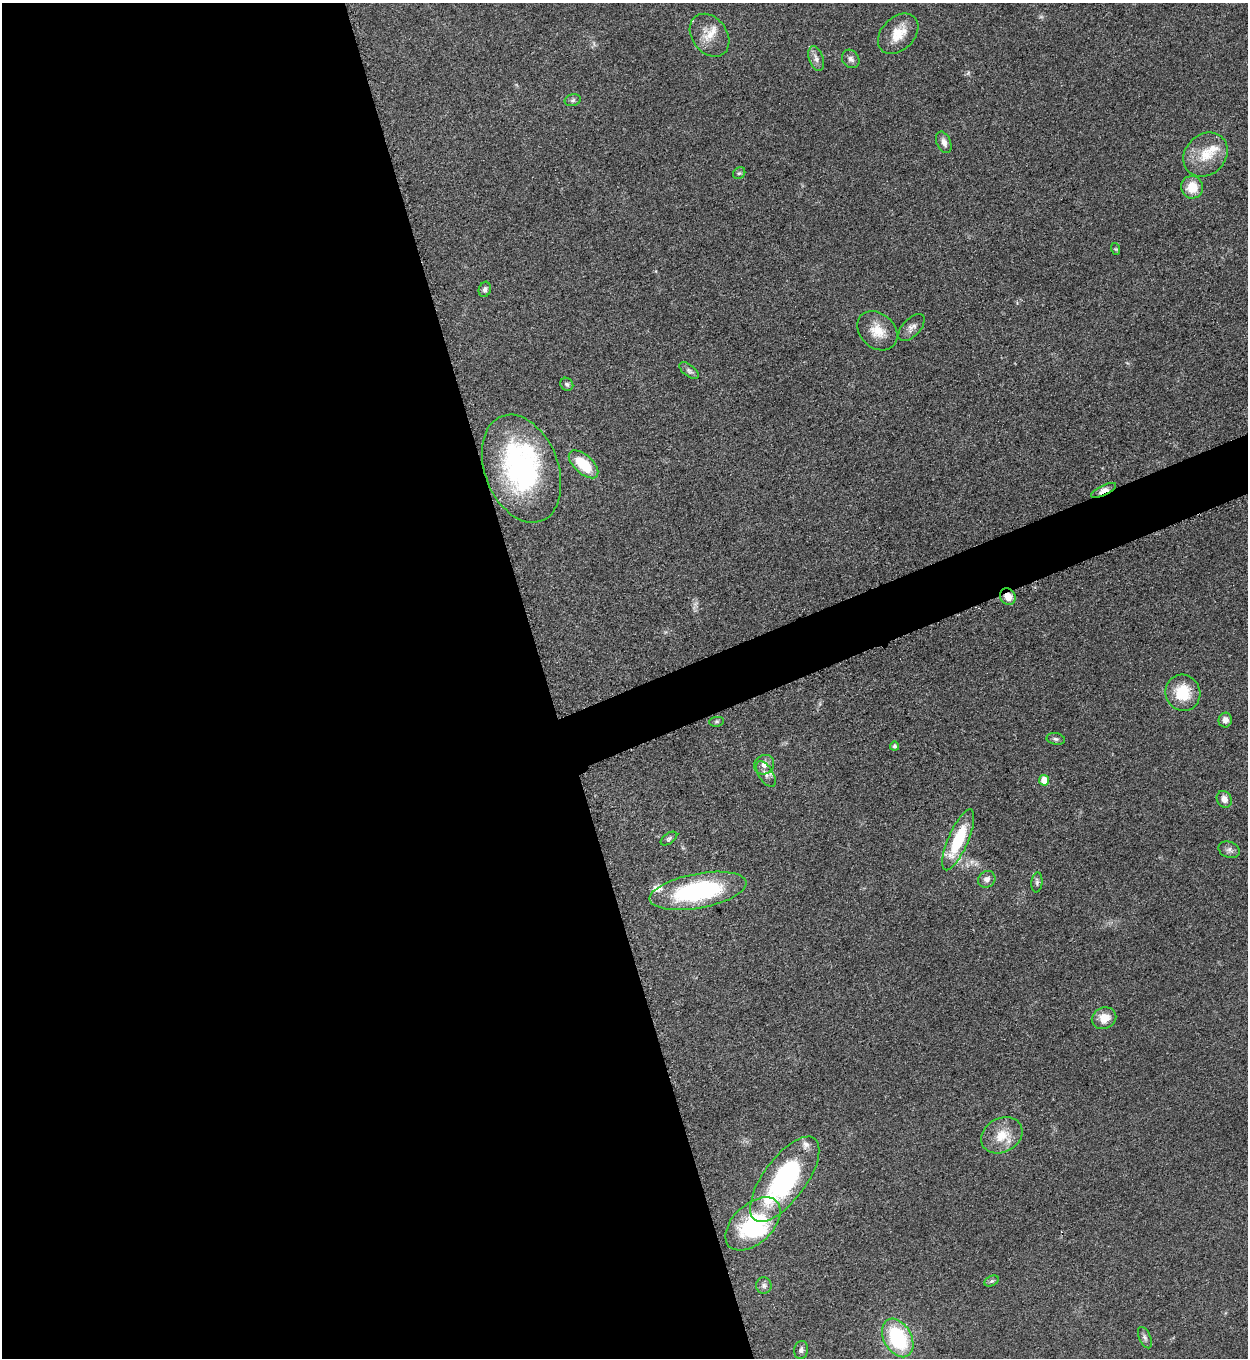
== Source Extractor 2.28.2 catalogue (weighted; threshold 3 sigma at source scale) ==
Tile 9 of 4 x 4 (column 1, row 3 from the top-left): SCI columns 286-1531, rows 1366-2721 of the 5428 x 5440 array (HDU 1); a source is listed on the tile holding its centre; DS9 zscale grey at full resolution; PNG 1250 x 1360 px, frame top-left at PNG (2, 3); each listed source drawn as its Kron ellipse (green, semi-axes under 4 px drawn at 4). Shown black and unused: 46% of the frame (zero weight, under 3 of 5 exposures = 1% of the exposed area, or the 3 px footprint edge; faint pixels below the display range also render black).
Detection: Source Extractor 2.28.2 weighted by HDU 2 'WHT'; one run over the whole footprint, this tile lists its part. Background 0.0619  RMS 0.0057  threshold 0.0258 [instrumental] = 3 sigma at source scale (4.5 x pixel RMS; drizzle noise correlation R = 1.50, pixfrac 1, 0.05/0.05 arcsec/px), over >= 5 px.
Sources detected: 51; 1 too faint to see at this stretch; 2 inside a brighter object's white glare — neither listed nor drawn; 5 inside a brighter listed object's ellipse — not listed separately; the other 43 listed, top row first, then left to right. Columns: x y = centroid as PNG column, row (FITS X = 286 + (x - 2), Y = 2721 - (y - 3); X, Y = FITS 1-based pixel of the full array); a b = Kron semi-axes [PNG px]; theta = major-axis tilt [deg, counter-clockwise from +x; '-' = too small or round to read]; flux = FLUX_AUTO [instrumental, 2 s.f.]
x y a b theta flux
898 34 23 16 45 12
710 35 23 17 -53 11
816 59 13 7 -70 3.1
851 59 10 8 -52 2.4
573 100 8 6 17 1.4
944 142 11 7 -67 3.4
1205 155 24 20 43 15
739 173 6 5 - 1.1
1192 187 11 11 - 11
1116 249 6 4 -71 0.69
485 289 8 6 72 1.8
912 327 17 8 46 3.5
877 331 22 17 -42 11
689 370 11 6 -37 2
567 384 7 6 - 1.4
583 464 18 9 -42 21
521 469 56 36 -69 100
1103 490 14 5 25 4.5
1008 597 8 7 - 6.2
1183 693 18 17 - 19
1225 720 7 6 - 3.2
716 722 7 5 6 1.1
1056 739 9 6 -11 1.5
895 746 4 4 - 1.2
764 765 10 9 - 3.8
766 774 14 7 -59 3.2
1044 780 5 5 - 8.4
1224 799 9 7 -61 4
669 839 9 5 34 1.4
958 840 33 10 67 31
1229 850 11 8 -22 2.4
987 879 9 8 - 3.2
1037 882 10 5 85 1.6
698 891 49 17 10 79
1104 1018 12 10 21 7.9
1002 1135 22 17 29 13
785 1179 50 21 54 100
753 1224 33 20 43 48
992 1281 7 5 26 1.1
764 1285 8 7 - 1.9
898 1338 20 14 -61 47
1145 1338 11 6 -66 1.7
801 1350 9 7 78 2.1
Overlapping masked pixels (flux is a lower limit): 2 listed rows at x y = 1103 490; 1008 597